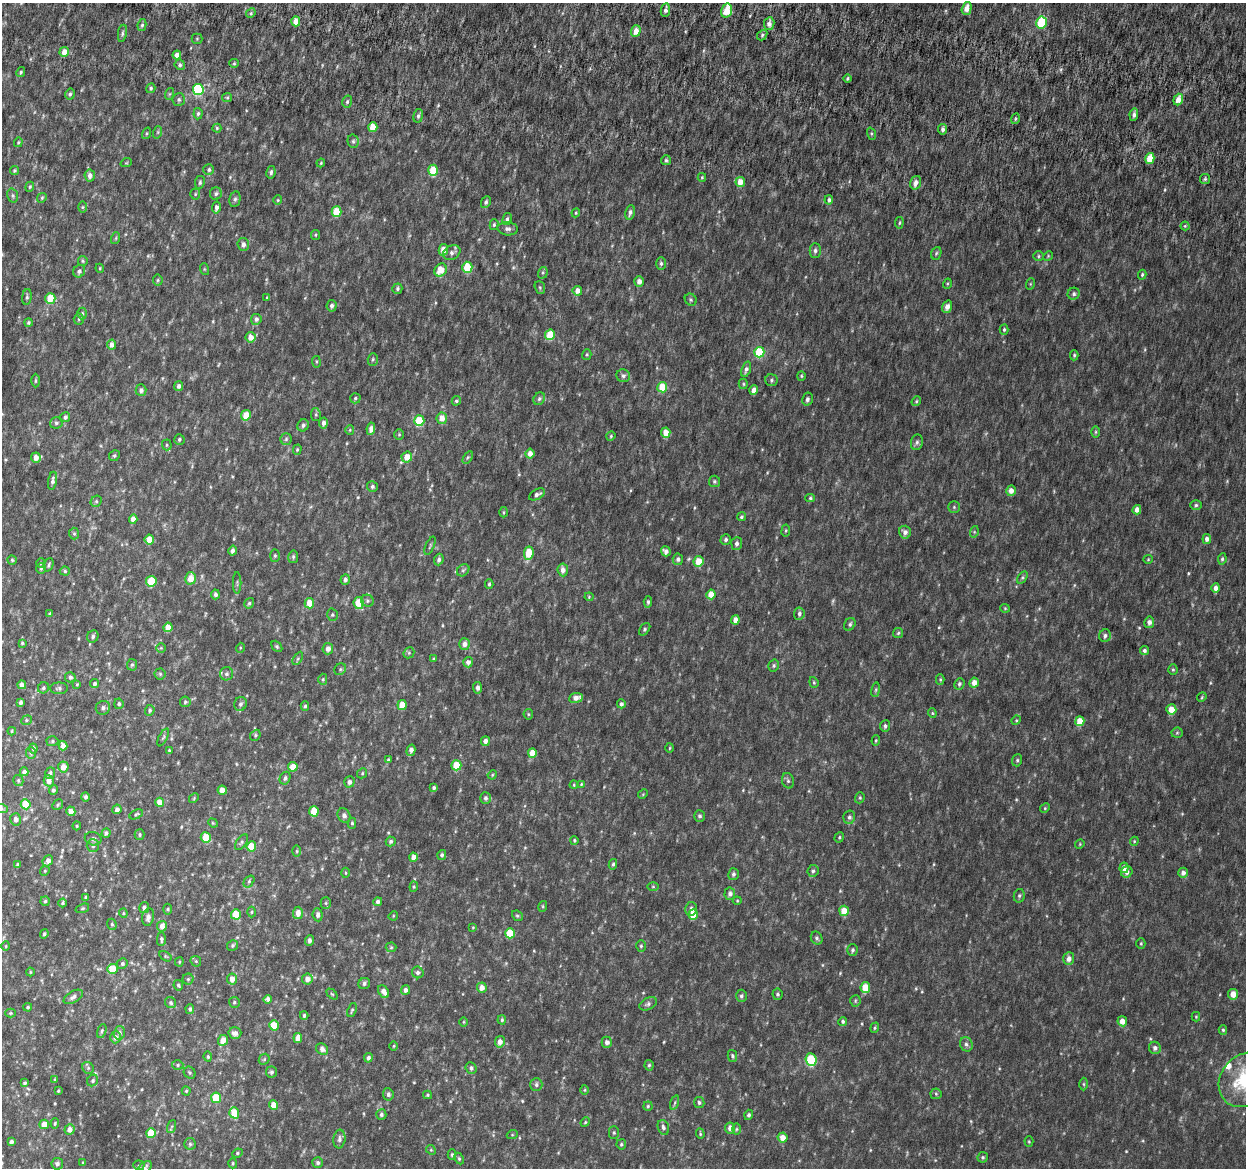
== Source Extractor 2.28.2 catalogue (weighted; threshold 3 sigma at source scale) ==
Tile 11 of 4 x 4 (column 3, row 3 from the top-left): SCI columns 2538-3781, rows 1474-2639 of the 5084 x 5337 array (HDU 1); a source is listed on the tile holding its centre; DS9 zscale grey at full resolution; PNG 1248 x 1170 px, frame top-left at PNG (2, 3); each listed source drawn as its Kron ellipse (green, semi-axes under 4 px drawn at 4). Shown black and unused: <1% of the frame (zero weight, under 6 of 12 exposures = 5% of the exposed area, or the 3 px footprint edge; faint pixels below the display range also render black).
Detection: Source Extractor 2.28.2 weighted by HDU 2 'WHT'; one run over the whole footprint, this tile lists its part. Background 0.00184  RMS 0.0014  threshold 0.00563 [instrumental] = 3 sigma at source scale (4.09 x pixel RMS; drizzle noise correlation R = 1.36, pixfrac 0.8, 0.0396/0.0396 arcsec/px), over >= 5 px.
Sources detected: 543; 1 too faint to see at this stretch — neither listed nor drawn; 2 inside a brighter listed object's ellipse — not listed separately; of the other 540, all 500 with FLUX_AUTO >= 0.115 (the completeness limit of this list) listed and drawn (40 fainter detections not listed), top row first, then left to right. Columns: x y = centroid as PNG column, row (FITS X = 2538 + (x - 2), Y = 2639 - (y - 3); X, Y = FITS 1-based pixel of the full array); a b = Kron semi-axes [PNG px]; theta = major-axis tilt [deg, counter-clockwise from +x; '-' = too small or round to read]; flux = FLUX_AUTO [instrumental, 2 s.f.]
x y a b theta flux
967 8 6 5 - 0.98
665 10 7 4 80 0.39
727 11 7 5 75 2.2
251 13 5 4 - 0.19
296 21 5 4 - 1.1
1041 23 6 5 - 6.7
769 24 6 5 - 0.5
142 25 6 4 78 0.21
636 31 6 5 - 1
122 33 9 4 80 0.24
762 35 6 4 50 0.19
197 39 5 5 - 0.15
64 52 5 4 - 1
177 55 4 4 - 0.66
234 63 5 4 - 0.15
180 65 5 5 - 0.28
21 72 5 4 - 0.19
847 78 4 4 - 0.17
151 88 5 4 - 0.21
198 89 5 5 - 9.9
70 94 5 4 - 0.26
169 94 6 4 71 0.15
227 98 5 4 - 0.15
179 99 6 6 - 0.26
1178 100 6 4 69 1.1
347 102 6 5 - 0.25
198 114 6 4 85 0.22
1134 114 6 4 81 0.41
418 116 7 5 80 0.32
1015 119 5 3 - 0.13
373 127 5 4 - 2.2
217 128 4 4 - 0.16
943 129 5 4 - 0.35
158 132 6 4 72 0.15
147 133 6 4 73 0.16
871 134 6 4 -71 0.16
353 141 7 5 -77 0.26
18 142 5 4 - 0.15
1150 158 5 4 - 1.8
666 160 5 5 - 0.22
126 163 6 3 18 0.12
321 163 4 3 - 0.12
14 170 4 4 - 0.18
209 170 5 5 - 0.24
433 170 5 5 - 3
271 172 6 4 80 0.28
90 175 6 5 - 0.55
702 177 4 4 - 0.13
1205 179 5 5 - 0.2
200 182 6 5 - 0.24
740 182 5 5 - 1.3
916 183 7 5 73 0.64
30 187 5 4 - 0.17
195 194 5 5 - 0.15
216 194 6 6 - 0.27
13 195 7 5 -73 0.24
42 198 5 4 - 0.16
235 199 8 5 79 0.3
278 200 5 4 - 0.14
829 200 4 4 - 0.3
486 202 6 4 63 0.28
82 207 6 4 89 0.15
216 208 6 4 80 0.46
337 212 5 5 - 3.2
630 212 7 5 79 0.42
576 213 4 4 - 0.13
507 219 6 4 75 0.27
899 223 6 3 84 0.16
494 225 5 4 - 0.19
1185 226 4 4 - 0.14
508 229 10 6 -6 0.43
315 235 5 4 - 0.14
116 238 6 3 72 0.15
243 244 6 5 - 0.51
443 250 6 4 79 1.3
815 251 7 5 89 0.33
452 253 9 7 29 0.49
936 253 6 5 - 0.2
1039 256 5 4 - 0.17
1048 256 5 4 - 0.14
83 261 5 4 - 0.18
661 263 6 5 - 0.27
467 267 5 5 - 3.3
100 268 4 4 - 0.14
204 269 6 4 -72 0.14
441 270 7 6 - 1.5
79 271 6 5 - 0.38
543 273 6 4 70 0.18
1142 275 5 3 - 0.18
158 280 5 5 - 0.17
639 281 5 4 - 0.73
947 284 5 3 - 0.13
1030 284 6 3 72 0.15
540 287 6 5 - 0.18
397 289 5 5 - 0.23
577 291 5 5 - 0.78
1074 294 6 5 - 0.3
27 297 8 4 84 0.24
267 297 4 3 - 0.13
50 298 5 5 - 2.3
691 300 6 5 - 0.22
332 306 6 5 - 0.36
947 307 6 4 71 0.77
82 313 6 4 89 0.24
79 319 5 5 - 0.15
256 319 5 5 - 0.4
28 322 4 4 - 0.19
1004 329 5 4 - 0.22
550 335 5 5 - 3.3
251 337 5 5 - 1.1
111 345 5 4 - 0.77
759 352 5 5 - 5.4
587 355 5 4 - 0.17
1074 355 5 4 - 0.19
373 359 6 5 - 0.21
316 362 6 3 -82 0.13
746 369 8 4 71 0.37
623 376 7 6 - 0.32
801 376 5 4 - 0.15
771 380 6 6 - 0.25
35 381 7 3 89 0.14
743 384 5 4 - 0.17
179 386 5 4 - 0.45
662 387 5 5 - 3
141 390 6 5 - 0.43
754 390 5 4 - 0.79
355 398 5 5 - 0.23
539 399 6 5 - 0.27
807 399 6 5 - 0.36
456 401 5 4 - 0.21
916 401 5 4 - 0.15
246 415 5 4 - 1.8
316 415 6 5 - 0.2
65 417 5 5 - 0.29
442 418 6 5 - 1.1
419 421 5 5 - 3.8
56 423 6 5 - 0.26
323 423 5 4 - 0.49
303 425 6 5 - 0.33
371 429 6 4 81 0.63
350 430 5 4 - 0.14
1096 432 6 4 89 0.18
666 433 5 4 - 1.5
399 434 5 4 - 0.14
611 436 5 4 - 0.16
179 439 5 5 - 0.26
286 439 5 5 - 0.2
917 442 8 6 75 0.31
167 445 5 5 - 0.19
297 450 5 4 - 0.17
530 453 5 4 - 0.79
114 456 5 5 - 0.21
407 457 5 5 - 1.5
468 457 7 4 58 0.18
36 458 5 5 - 0.88
53 481 9 4 80 0.39
714 481 6 5 - 0.21
372 487 5 5 - 0.29
1011 491 5 5 - 0.81
537 494 9 5 29 0.44
810 498 5 4 - 0.18
96 501 6 5 - 0.21
1196 505 5 5 - 0.22
954 507 6 5 - 0.2
1137 510 5 4 - 0.85
504 512 5 3 - 0.13
741 517 4 4 - 0.18
133 519 4 4 - 0.94
786 531 6 3 81 0.13
905 532 6 6 - 0.58
974 532 6 4 73 0.14
74 534 6 5 - 0.2
1207 539 5 4 - 0.55
149 540 5 4 - 1.7
726 540 5 5 - 0.3
737 543 6 5 - 0.41
430 546 10 3 67 0.15
232 551 5 4 - 0.45
666 551 5 4 - 0.5
529 553 7 4 81 3.3
275 556 6 5 - 0.2
293 557 6 5 - 0.22
678 559 6 5 - 0.3
1148 559 5 4 - 0.13
1222 559 6 4 81 0.21
12 560 4 4 - 0.15
439 560 6 5 - 0.34
698 561 5 5 - 2
41 563 4 4 - 0.12
49 565 7 4 69 0.21
41 569 5 5 - 0.17
463 570 7 5 43 0.23
563 570 6 5 - 0.65
65 571 5 4 - 0.19
190 578 6 5 - 1.5
1022 578 7 4 58 0.2
345 580 5 4 - 0.36
151 581 5 5 - 3.3
237 583 11 2 90 0.18
489 584 5 3 - 0.19
1216 588 5 4 - 0.67
215 594 5 4 - 0.32
711 594 5 4 - 1.7
589 597 4 4 - 0.12
367 601 6 6 - 0.25
648 602 6 4 84 0.26
249 603 5 4 - 0.21
309 603 5 4 - 1.7
359 603 6 5 - 2.4
1005 608 5 4 - 0.14
50 614 4 3 - 0.16
799 614 6 5 - 0.33
332 615 6 5 - 0.19
735 620 5 4 - 0.88
1149 622 6 5 - 0.57
850 624 7 5 57 0.26
168 627 4 4 - 1.4
645 629 7 4 52 0.2
898 633 5 5 - 0.19
93 636 6 5 - 0.28
1105 636 6 5 - 0.37
22 643 4 4 - 0.14
464 644 6 5 - 0.68
277 646 6 4 -49 0.18
161 648 5 4 - 0.14
240 648 5 3 - 0.12
328 649 5 5 - 0.68
1144 650 4 4 - 0.28
409 653 6 5 - 0.16
298 658 7 4 59 0.21
434 659 3 3 - 0.15
468 662 5 5 - 0.48
132 665 6 5 - 0.23
774 666 6 5 - 0.22
340 669 6 5 - 0.23
1173 670 5 4 - 0.15
160 674 5 5 - 0.21
227 674 6 6 - 0.34
70 677 5 5 - 0.38
323 679 5 4 - 0.19
940 679 5 4 - 0.15
814 682 5 4 - 0.16
974 683 5 4 - 0.89
77 684 4 3 - 0.12
95 684 4 4 - 0.33
959 684 6 5 - 0.27
22 685 4 4 - 0.57
43 688 6 5 - 0.24
59 688 9 5 -1 0.31
478 688 6 4 -85 0.46
876 690 7 3 81 0.18
1202 697 5 4 - 0.14
576 698 7 5 7 0.8
21 702 4 3 - 0.31
185 702 5 5 - 0.19
119 704 5 4 - 0.27
240 704 7 6 - 0.33
621 704 4 4 - 0.34
402 705 5 4 - 2.1
305 706 5 4 - 0.2
103 708 7 6 - 0.37
1171 709 5 5 - 1.6
150 710 5 4 - 0.25
932 713 4 4 - 0.14
528 714 5 5 - 0.16
26 720 5 4 - 0.17
1016 720 5 4 - 0.15
1080 721 5 4 - 1.9
885 726 6 5 - 0.3
12 731 4 4 - 0.14
1177 733 5 5 - 0.17
255 735 6 5 - 0.2
163 737 10 4 62 0.22
876 740 5 4 - 0.14
52 741 6 5 - 0.21
485 741 5 4 - 0.56
63 746 4 4 - 0.81
33 748 5 4 - 0.27
670 748 5 3 - 0.12
169 750 4 4 - 0.12
411 750 6 4 75 0.46
31 753 6 5 - 0.2
532 753 4 4 - 1.6
388 760 4 3 - 0.16
1017 760 6 5 - 0.2
456 765 5 5 - 3
63 767 5 5 - 1
293 767 5 4 - 1.5
24 772 4 4 - 0.43
50 773 6 5 - 0.29
362 773 5 4 - 0.18
492 775 5 4 - 0.13
285 778 7 5 63 0.3
18 781 5 5 - 0.23
49 781 6 5 - 0.69
788 781 8 6 -74 0.29
349 782 5 5 - 0.43
581 784 4 3 - 0.12
574 785 4 3 - 0.13
434 788 4 3 - 0.26
53 790 5 4 - 0.24
222 790 4 4 - 1
643 794 5 4 - 0.12
86 797 4 4 - 0.3
194 798 5 4 - 0.13
486 798 6 5 - 0.34
860 798 6 4 70 0.17
159 802 4 4 - 1
26 804 5 5 - 3.2
58 805 6 5 - 0.19
1045 808 5 4 - 0.14
2 809 6 4 -20 0.15
117 809 5 4 - 0.42
71 811 5 4 - 0.74
314 811 5 4 - 2.5
136 814 7 4 26 0.2
344 816 7 6 - 0.44
700 816 6 5 - 0.28
849 817 6 5 - 0.33
16 819 6 5 - 0.5
213 823 5 4 - 0.12
352 823 5 4 - 0.19
77 826 4 4 - 0.13
106 833 5 4 - 0.24
140 835 5 5 - 0.19
839 837 5 4 - 0.17
206 838 5 5 - 3.6
93 839 8 6 -12 0.35
574 840 4 4 - 0.17
391 841 5 5 - 0.27
1134 841 4 4 - 0.12
242 842 9 5 57 0.27
1080 844 5 4 - 0.11
93 846 6 6 - 0.38
251 846 5 5 - 3.3
297 851 5 3 - 0.13
442 855 5 4 - 0.29
413 857 4 4 - 0.83
48 861 6 4 48 0.7
613 864 5 4 - 0.25
18 865 4 3 - 0.28
1124 868 5 4 - 0.7
45 871 5 4 - 0.16
813 871 6 5 - 0.3
1127 872 6 5 - 0.64
346 873 5 3 - 0.13
1183 873 5 4 - 0.49
733 874 6 5 - 0.29
249 881 7 4 54 0.2
414 887 5 4 - 0.15
653 887 6 4 -1 0.14
730 894 6 5 - 0.42
1019 896 7 5 76 0.26
86 897 4 3 - 0.24
45 901 5 4 - 0.22
737 901 4 4 - 0.12
378 902 4 4 - 0.42
63 903 4 3 - 0.23
326 903 5 5 - 0.19
543 906 5 3 - 0.14
82 908 7 4 19 0.18
144 908 5 5 - 0.4
168 909 5 3 - 0.15
691 909 7 6 - 0.53
844 911 5 5 - 1.9
251 912 5 3 - 0.14
123 913 4 4 - 0.14
298 913 6 5 - 0.79
236 914 5 5 - 2.9
318 915 6 5 - 0.42
693 915 5 4 - 1.8
393 916 5 4 - 0.12
517 916 6 5 - 0.19
148 917 9 6 80 0.55
112 924 6 4 -68 0.19
162 926 5 5 - 0.92
473 927 4 4 - 0.12
510 933 5 5 - 4
44 934 5 3 - 0.23
817 938 7 5 -61 0.27
161 939 7 4 90 0.26
309 940 5 4 - 0.41
1141 944 5 4 - 0.15
233 945 6 5 - 0.22
6 946 4 4 - 0.13
641 946 6 5 - 0.19
391 947 5 5 - 0.17
853 950 6 5 - 0.26
165 956 7 4 -32 0.15
1069 959 6 5 - 0.64
196 961 6 5 - 0.16
179 962 4 4 - 0.13
122 964 5 5 - 0.25
112 969 5 5 - 3.1
30 972 4 4 - 0.13
418 972 6 5 - 0.34
188 979 5 5 - 0.2
232 979 5 5 - 1
307 979 5 5 - 0.74
364 983 6 5 - 0.35
178 985 5 4 - 0.23
482 988 5 5 - 0.83
865 988 5 5 - 2.8
405 990 5 4 - 0.5
384 992 7 5 -58 0.72
332 994 6 4 -44 0.15
777 994 6 5 - 0.23
1233 994 5 5 - 1.1
741 996 6 5 - 0.3
73 997 10 5 31 0.45
268 999 4 4 - 0.45
855 1001 6 5 - 0.19
234 1002 5 5 - 0.22
171 1003 6 5 - 0.25
648 1004 9 6 26 0.36
28 1007 4 3 - 0.16
190 1009 5 4 - 0.27
352 1010 7 3 68 0.19
10 1013 5 4 - 0.14
304 1016 4 3 - 0.22
1196 1017 5 4 - 0.13
502 1020 4 4 - 0.22
843 1021 4 4 - 0.25
1122 1021 5 5 - 1.1
463 1022 4 3 - 0.12
274 1025 5 4 - 2.5
875 1028 5 4 - 0.16
1223 1030 5 4 - 0.18
102 1031 7 4 70 0.2
119 1033 7 5 76 0.35
235 1033 6 5 - 0.52
116 1037 6 5 - 0.56
298 1038 5 4 - 0.87
223 1040 5 5 - 1.2
500 1042 6 5 - 0.76
607 1042 5 5 - 0.53
966 1044 7 6 - 0.38
394 1046 5 3 - 0.12
1155 1048 6 6 - 0.45
322 1049 6 5 - 0.66
732 1056 6 4 -78 0.22
208 1057 5 4 - 0.17
368 1058 5 4 - 0.35
264 1059 6 5 - 0.16
811 1059 6 5 - 5.6
178 1065 6 4 2 0.21
649 1065 5 4 - 0.2
88 1068 6 5 - 0.22
471 1068 6 5 - 0.34
271 1072 5 5 - 0.27
190 1073 6 5 - 0.21
55 1080 4 3 - 0.18
1245 1080 29 24 48 9.1
93 1081 6 5 - 0.26
24 1083 4 3 - 0.23
1084 1084 6 4 -89 0.17
536 1085 6 6 - 0.32
585 1090 5 3 - 0.13
58 1091 3 3 - 0.15
186 1091 4 4 - 0.19
388 1094 6 5 - 0.31
936 1094 5 5 - 0.19
427 1095 4 4 - 0.15
216 1098 5 5 - 4
675 1102 7 3 71 0.18
699 1103 5 5 - 0.25
273 1105 5 4 - 1.4
648 1106 5 4 - 0.18
234 1113 5 5 - 3
381 1114 5 5 - 0.26
749 1115 5 4 - 0.28
585 1122 5 4 - 0.15
55 1123 5 4 - 0.15
44 1124 5 5 - 1.4
172 1126 7 4 71 0.2
663 1127 7 5 -72 0.37
730 1128 5 5 - 0.7
736 1129 6 4 89 0.19
69 1130 5 5 - 0.71
151 1133 5 5 - 3.1
614 1133 6 5 - 0.21
700 1134 5 4 - 0.16
512 1135 5 3 - 0.13
783 1138 5 5 - 1.2
339 1139 9 6 85 0.44
11 1142 4 4 - 0.49
1029 1142 5 4 - 0.14
190 1144 6 6 - 0.26
621 1144 5 4 - 0.19
431 1150 5 4 - 0.16
237 1153 5 4 - 0.16
452 1155 5 4 - 0.21
983 1157 5 5 - 0.21
459 1159 6 4 -63 0.19
83 1163 4 3 - 0.12
233 1163 5 4 - 0.16
318 1163 5 5 - 0.33
57 1164 6 5 - 0.39
139 1165 5 5 - 0.19
145 1168 8 5 46 0.43
Isophote crosses this tile's border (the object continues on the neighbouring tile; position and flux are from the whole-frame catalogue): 4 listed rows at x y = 727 11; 2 809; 1245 1080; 145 1168